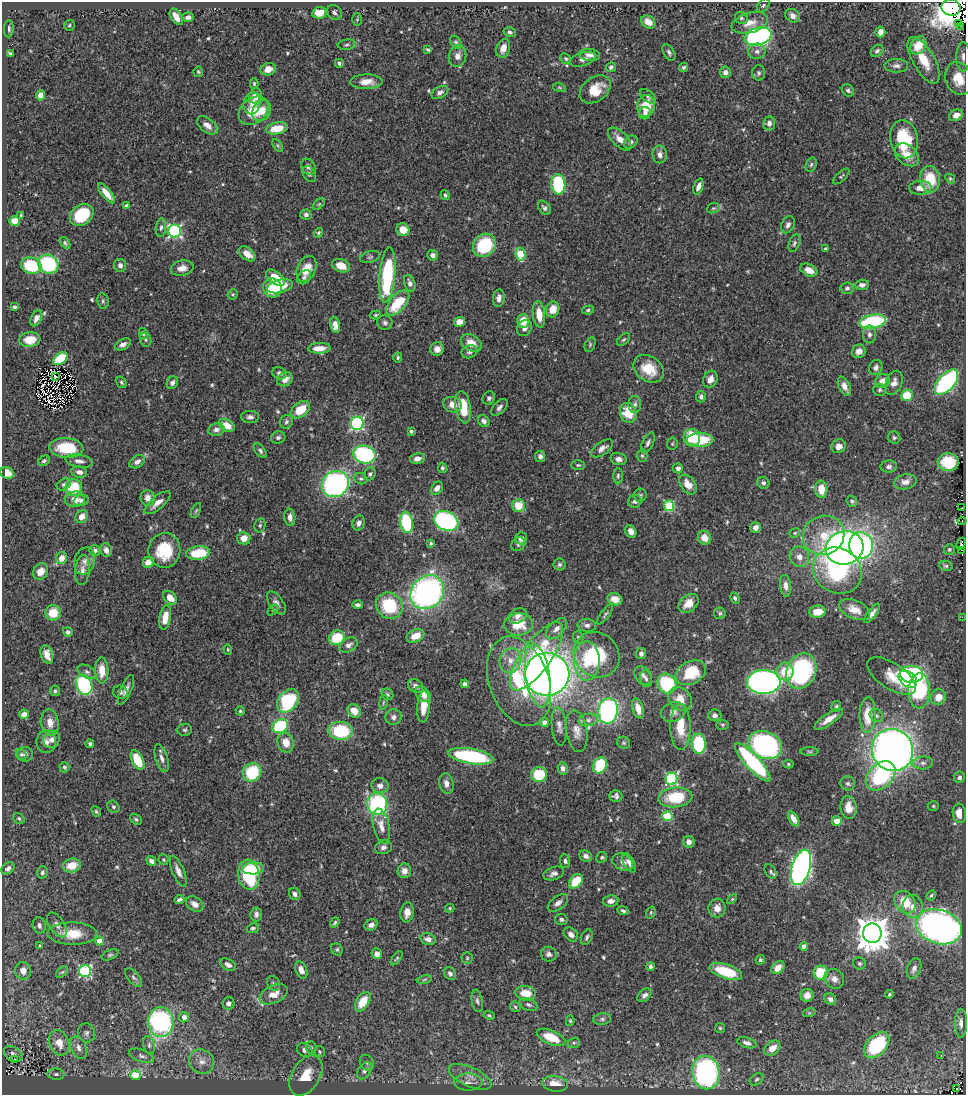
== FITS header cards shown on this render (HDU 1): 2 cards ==
NAXIS1  =                  964
NAXIS2  =                 1093

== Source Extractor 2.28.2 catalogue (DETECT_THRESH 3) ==
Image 964 x 1093 px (HDU 1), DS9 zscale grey, 1 PNG px = 1 image px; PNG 968 x 1097 px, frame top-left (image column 1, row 1093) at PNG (2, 2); each listed source drawn as its Kron ellipse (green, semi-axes under 4 px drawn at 4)
Background 0.698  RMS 0.018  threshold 0.0537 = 3 sigma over >= 5 px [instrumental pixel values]
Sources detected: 580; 3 with non-positive FLUX_AUTO (blend fragments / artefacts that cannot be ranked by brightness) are neither listed nor drawn; of the other 577, the 500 brightest by FLUX_AUTO listed and drawn (77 fainter detections omitted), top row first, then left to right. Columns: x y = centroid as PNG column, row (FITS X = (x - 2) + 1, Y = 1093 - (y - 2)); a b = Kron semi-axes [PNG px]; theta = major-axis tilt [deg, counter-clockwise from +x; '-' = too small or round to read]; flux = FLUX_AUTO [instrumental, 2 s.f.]
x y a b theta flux
763 5 8 5 51 2.7
951 8 9 8 - 10000
334 12 8 6 -45 3.3
319 13 7 5 10 20
793 16 8 6 -34 5.7
176 17 9 5 -60 11
188 17 6 4 1 4.6
741 18 7 6 - 2.4
357 20 6 5 - 1.6
648 22 8 6 -32 12
750 23 18 10 15 14
958 23 2 2 - 4.6
69 25 5 5 - 2.2
961 26 4 2 - 4.2
9 29 8 5 88 3
510 32 6 5 - 3
880 32 5 5 - 7.9
758 36 14 8 16 330
456 42 7 5 -55 2.4
347 45 9 5 7 2.8
918 45 9 7 58 26
503 48 9 6 70 11
428 50 4 3 - 1.7
757 51 8 7 - 5.2
877 51 7 5 40 2.7
669 52 9 5 -61 3.2
10 53 4 3 - 2.1
590 55 10 6 -6 6.3
458 56 11 8 75 8.2
963 57 14 7 -90 7.6
566 59 6 5 - 2.1
583 59 13 6 17 5.1
924 60 26 11 -60 31
339 63 4 4 - 2.9
896 66 12 7 -1 5.2
611 67 5 4 - 3.6
683 67 5 4 - 2.1
268 69 8 6 17 11
198 72 5 5 - 1.8
725 72 6 5 - 5.8
759 73 7 6 - 2.8
959 79 17 13 -71 29
366 82 16 7 1 13
254 84 5 4 - 1.9
559 87 6 4 -17 1.7
595 89 17 12 37 27
848 90 7 5 -43 2.6
440 92 9 5 29 4.3
40 95 5 4 - 8.4
255 96 8 6 65 12
648 96 9 5 -40 3
252 103 11 8 75 8.5
646 106 11 9 81 29
254 111 16 12 40 28
262 111 11 8 55 17
645 113 6 5 - 4.5
956 115 7 5 26 9
769 123 7 6 - 5.3
207 125 12 7 -38 9.6
277 128 11 6 12 26
620 139 15 7 -44 11
904 139 19 13 -79 64
631 142 7 5 44 3.8
278 146 7 4 -59 1.6
660 154 9 7 90 5.8
907 155 14 9 -40 16
811 165 7 5 71 2.8
308 167 8 6 -58 3.5
309 174 8 6 -63 2.8
841 176 10 4 43 2.3
930 179 13 10 -82 38
950 179 5 4 - 1.6
558 184 10 7 -85 96
698 187 8 4 69 6.8
920 188 11 7 2 12
107 193 12 4 -50 14
445 195 5 4 - 2.2
319 204 7 4 44 1.9
126 206 4 4 - 4.8
544 208 8 5 -53 3.4
713 208 7 5 19 2.1
21 215 4 3 - 1.6
82 215 13 10 38 55
306 215 5 5 - 3.2
15 221 5 5 - 17
788 225 9 6 64 4.7
161 228 9 5 82 3.8
403 230 7 6 - 15
175 231 6 6 - 210
318 233 5 4 - 2.1
65 243 7 4 -53 2.2
794 243 9 5 68 2.7
484 245 12 10 46 75
826 249 3 3 - 2.2
247 254 9 6 -38 12
520 254 6 5 - 52
432 255 5 5 - 4.9
370 257 10 5 15 2.7
48 264 10 9 - 98
120 265 6 6 - 4.8
31 266 10 8 -17 66
341 266 9 6 -19 17
182 268 11 7 10 11
306 269 13 9 65 20
809 270 9 6 -25 12
387 275 28 8 85 120
304 277 8 6 45 3.2
275 278 11 6 -38 34
410 283 9 5 -70 5.1
862 285 7 5 3 5
280 286 13 6 14 23
272 288 10 9 - 38
847 288 6 6 - 3.9
233 294 5 5 - 2
499 298 9 6 82 5.8
103 301 8 5 -78 2.5
398 303 15 8 49 49
15 307 4 3 - 2.3
553 309 8 6 65 19
588 310 6 4 11 2
539 314 13 6 -84 19
375 315 6 4 16 1.8
36 318 8 5 63 5.7
523 321 7 6 - 20
873 321 13 7 11 120
459 322 6 5 - 13
385 323 8 7 - 3.5
335 325 8 5 -79 8.3
524 328 8 7 - 6.1
143 333 5 4 - 1.8
869 334 9 6 -90 4.4
30 340 10 7 7 14
146 340 7 5 -71 2.5
623 340 8 5 43 2.2
471 343 11 8 -29 16
123 344 8 5 28 5.9
590 344 8 5 66 2.1
319 348 11 5 2 14
437 349 7 6 - 8.4
859 351 7 6 - 8.4
470 352 8 6 20 4
398 357 5 4 - 2.2
60 359 8 5 37 41
876 368 8 6 67 4.8
649 369 16 12 -34 30
279 373 7 6 - 4.6
56 377 3 2 - 2.1
285 379 8 6 30 9
710 379 9 7 63 7.5
883 381 8 6 26 9.4
121 382 6 4 -58 2.1
946 382 15 8 48 200
172 383 6 5 - 4.4
894 383 12 8 66 8.1
844 386 10 5 -64 8.2
880 390 7 6 - 2.5
907 395 6 5 - 29
701 397 6 5 - 3.9
489 398 7 6 - 3.3
635 404 8 6 90 3.9
452 405 9 7 -18 11
463 407 16 7 -80 37
499 407 10 5 46 4.5
300 410 11 7 37 30
628 413 10 8 -72 31
250 417 9 6 -3 4.3
484 421 6 5 - 4.4
286 422 7 6 - 3.1
357 423 6 6 - 190
227 425 8 5 -29 16
216 429 8 6 11 5.5
411 431 3 3 - 2.7
278 437 7 6 - 2.9
692 438 9 8 - 48
894 438 6 6 - 2.4
700 440 13 7 0 53
648 443 11 5 63 3.9
672 444 6 5 - 1.6
839 446 7 6 - 8.6
66 448 17 10 -4 47
602 448 12 6 35 7
260 451 8 5 -53 3
364 454 11 9 -14 140
540 456 5 5 - 5
642 456 6 5 - 2.2
417 459 7 5 13 7
619 459 8 6 -13 5.5
44 461 6 4 30 2.5
79 461 14 6 -10 6.8
137 462 8 5 31 5.6
948 462 10 9 - 50
578 465 7 4 0 2
889 467 8 6 2 4.2
442 468 5 4 - 2.5
678 468 5 4 - 5
79 472 8 5 -9 5
7 473 7 5 -30 12
370 474 7 5 62 2.7
618 476 7 5 89 2.4
361 479 7 5 -21 2.5
905 482 11 7 14 8.8
763 483 6 5 - 3.7
64 484 7 5 32 3.2
335 484 14 12 34 300
688 485 11 7 -54 15
74 488 8 8 - 45
437 488 7 5 55 6.8
821 489 8 6 -86 21
640 495 6 6 - 2.4
148 498 8 7 - 10
75 499 10 8 4 13
81 500 7 5 17 3.5
635 501 7 6 - 4
852 501 6 5 - 2.5
158 503 16 6 40 11
518 506 6 6 - 27
669 506 5 5 - 77
962 508 3 2 - 3.7
196 510 8 4 62 1.8
82 517 7 6 - 10
290 517 9 5 -84 6.9
446 521 13 9 -23 200
962 521 4 2 - 1.8
406 522 11 6 -82 88
359 523 7 6 - 4.4
260 525 7 5 76 2.2
755 528 5 5 - 6.3
631 531 7 5 -58 7.9
795 533 5 4 - 1.7
824 535 21 19 25 52
244 538 7 6 - 11
521 538 6 5 - 7.8
704 538 7 6 - 14
431 543 4 3 - 1.9
518 544 7 6 - 3.1
961 544 6 3 63 17
861 545 13 12 - 210
844 548 19 16 14 570
949 549 5 5 - 2.2
106 550 7 5 -73 7
164 550 17 16 - 53
95 551 6 5 - 3.9
962 551 3 2 - 12
198 553 12 6 5 50
799 557 10 9 - 10
62 558 6 5 - 12
85 561 14 10 73 8.3
148 562 5 5 - 12
559 564 6 6 - 3
946 566 7 5 -12 2.4
82 570 15 7 84 7.5
41 571 8 7 - 11
837 571 25 22 -31 160
786 586 11 5 -82 7.7
427 592 18 15 46 420
170 598 8 5 -44 14
735 598 6 4 -63 2.6
615 599 7 6 - 11
276 603 13 7 -54 6.3
689 603 11 8 40 16
357 605 5 3 - 2.6
389 606 14 12 -42 67
273 610 6 4 43 1.7
854 610 16 9 -23 16
818 612 8 6 6 18
53 613 8 7 - 25
720 613 6 5 - 2.3
872 613 12 4 52 5.6
605 614 12 3 53 2.3
518 616 9 7 27 6.3
962 617 2 2 - 13
165 618 12 5 79 20
518 624 14 11 5 29
587 625 9 6 -7 4.5
556 629 13 7 45 7.6
68 632 5 4 - 3.3
415 636 9 6 25 16
578 637 6 5 - 2.2
337 638 8 7 - 43
348 645 10 6 29 6.4
228 649 5 4 - 1.7
641 654 5 5 - 4.4
47 655 9 6 -70 11
596 655 24 21 -41 71
536 656 40 14 54 110
510 661 12 10 70 13
587 661 20 13 -90 40
102 670 13 6 -88 17
785 671 9 8 - 23
801 671 18 14 64 170
87 672 10 6 -28 3.8
691 673 16 11 26 52
547 674 22 21 - 830
911 674 11 8 -1 110
538 676 32 12 -82 260
643 676 10 7 -50 5
892 676 28 13 -34 25
646 679 8 6 -79 3.2
908 679 10 7 -40 100
519 681 46 29 -70 110
764 682 17 12 2 630
465 684 4 4 - 3.5
667 684 10 9 - 87
84 685 10 8 -69 130
415 686 8 6 -34 5.4
126 690 16 5 67 7.5
55 691 5 5 - 2.2
919 691 17 10 88 140
120 692 7 6 - 3.4
387 694 6 5 - 2.2
423 694 9 6 -45 11
938 697 8 7 - 14
680 699 13 11 -46 19
288 701 13 9 52 100
383 702 7 3 81 1.7
836 706 6 4 57 2
424 707 16 6 85 19
638 708 10 5 -73 13
240 711 4 4 - 1.9
354 711 7 6 - 15
608 711 13 10 81 230
673 712 12 9 20 9.6
24 714 5 4 - 7.8
715 715 7 6 - 4
868 715 18 8 89 30
876 715 7 6 - 3.1
393 717 8 7 - 5.8
829 719 17 5 34 13
588 720 9 6 10 4.8
50 722 13 8 -83 10
544 722 4 4 - 7.6
723 725 6 5 - 1.9
280 726 8 6 29 96
559 726 19 7 -85 7
681 727 23 10 -90 33
185 730 7 6 - 2.8
341 731 12 9 -5 71
577 731 21 10 -81 12
52 740 9 7 51 5.9
46 742 11 10 - 7
286 742 10 8 -76 17
624 743 6 6 - 2.2
90 744 4 4 - 2.5
699 744 10 7 -87 72
765 745 17 13 -24 220
893 750 21 20 - 900
810 752 9 4 -1 2.1
21 754 6 5 - 2.2
25 754 8 7 - 3.6
471 756 23 7 -9 160
162 758 14 6 -73 6.4
138 760 10 5 -63 37
753 762 25 7 -48 120
923 763 10 6 5 5.4
788 764 5 4 - 1.9
600 765 8 6 68 77
64 767 5 5 - 2.6
563 768 6 5 - 4.1
252 772 9 8 - 66
539 775 8 7 - 42
881 776 17 12 44 110
959 777 6 5 - 3.4
671 779 6 6 - 140
446 783 10 7 -77 6.9
848 783 7 7 - 3.3
380 786 8 7 - 7
616 796 6 5 - 4
675 797 17 10 6 52
377 804 11 10 - 150
933 806 5 5 - 1.7
113 807 7 5 -49 2.6
849 807 11 8 -83 12
96 811 6 4 -51 1.9
959 813 9 6 -84 15
667 816 5 5 - 58
19 818 6 5 - 1.9
136 819 6 5 - 2.2
793 819 8 4 -60 9
837 821 5 4 - 15
381 826 18 8 -77 12
689 842 6 6 - 6.3
383 847 8 7 - 5.3
586 856 6 5 - 4.7
602 857 6 5 - 2.2
163 860 5 5 - 1.8
151 861 5 4 - 4.7
565 861 7 5 -84 3.4
623 862 11 8 -28 7
629 863 11 5 -61 6.5
72 865 9 7 13 21
801 867 18 9 74 540
8 868 7 5 36 4.1
253 868 11 6 5 18
178 871 16 6 -67 7.9
404 871 7 7 - 8
771 871 8 5 -60 2.7
42 872 6 5 - 3.1
554 873 11 6 19 5.4
249 875 15 10 -81 97
576 881 8 5 48 35
295 894 6 5 - 4.9
931 895 5 3 - 1.9
732 899 6 4 45 1.6
179 900 5 4 - 3.2
610 901 8 5 8 5.8
905 902 12 9 -53 32
558 903 12 6 37 6
195 904 9 6 -34 8.2
913 906 11 10 - 12
450 908 4 3 - 1.6
717 908 9 8 - 11
623 911 5 4 - 2.5
407 912 10 6 83 9.8
651 913 6 4 71 1.7
256 914 7 5 85 4.2
561 919 6 5 - 3
335 922 5 4 - 2.2
39 925 8 6 -80 4.5
57 925 14 7 -56 6.5
371 925 7 5 25 5.9
939 927 23 17 -17 520
253 928 6 4 23 2.4
872 933 9 9 - 2400
72 934 24 11 -2 28
571 934 8 6 -42 6.5
587 937 8 5 63 3.2
428 939 8 5 -16 6.9
99 941 4 4 - 16
40 946 4 3 - 2.4
804 947 4 4 - 9.4
337 949 6 5 - 2.2
377 954 5 5 - 8.6
549 954 8 7 - 4.6
110 955 9 5 24 2.4
397 958 8 4 54 2
467 958 5 5 - 2.2
760 960 5 4 - 2.2
860 963 6 6 - 2.7
228 965 9 5 -30 4.4
650 966 4 3 - 3.3
778 968 7 5 40 12
914 968 10 6 69 6
301 970 9 5 -69 9.7
23 971 9 8 - 8.7
85 971 6 6 - 150
726 971 17 7 -18 48
62 972 7 4 43 2
450 973 7 5 -52 3.6
821 973 7 7 - 49
134 977 11 5 -49 3.2
424 979 8 4 10 2
834 979 10 9 - 7.6
273 983 8 6 -53 2.7
526 993 10 7 -10 21
274 994 15 9 24 13
889 994 4 4 - 1.7
645 995 8 5 44 4.5
807 995 6 6 - 8.9
830 999 6 5 - 4.9
477 1001 11 5 -80 3.6
363 1002 11 6 57 27
229 1003 6 6 - 4.6
528 1005 10 6 -21 3.7
515 1007 6 4 -46 2.1
809 1013 6 4 17 1.8
489 1015 5 4 - 2
184 1017 5 5 - 7.8
602 1019 9 5 7 3.2
570 1021 5 4 - 1.7
161 1022 15 12 -86 220
961 1023 14 6 90 6.8
720 1028 5 5 - 1.7
86 1033 9 8 - 4.8
551 1037 15 7 -22 33
59 1043 13 9 -69 17
574 1043 6 5 - 2.4
747 1043 10 5 -16 4.5
149 1045 9 5 -77 3.7
877 1045 15 10 49 73
311 1047 6 5 - 2
79 1048 12 7 -63 7.7
772 1048 9 6 40 12
305 1050 8 6 -31 5.7
319 1052 5 5 - 2.3
13 1054 10 7 -33 7.1
941 1055 3 2 - 2.5
141 1056 13 6 -20 4.8
15 1059 3 3 - 3.8
202 1062 13 11 -36 13
367 1063 8 6 -60 3.4
364 1071 9 6 56 4.8
706 1073 17 13 -79 250
56 1074 8 5 -5 3.6
135 1075 5 5 - 51
306 1076 22 14 58 29
470 1077 23 9 -24 17
757 1079 7 5 39 3.1
468 1082 14 8 -1 9.3
555 1084 13 8 -6 18
957 1089 3 3 - 11
At the frame edge (FLAGS 8, measured only in part): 2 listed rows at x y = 951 8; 963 57
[77 fainter detections neither listed nor drawn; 3 non-positive-flux detections neither listed nor drawn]